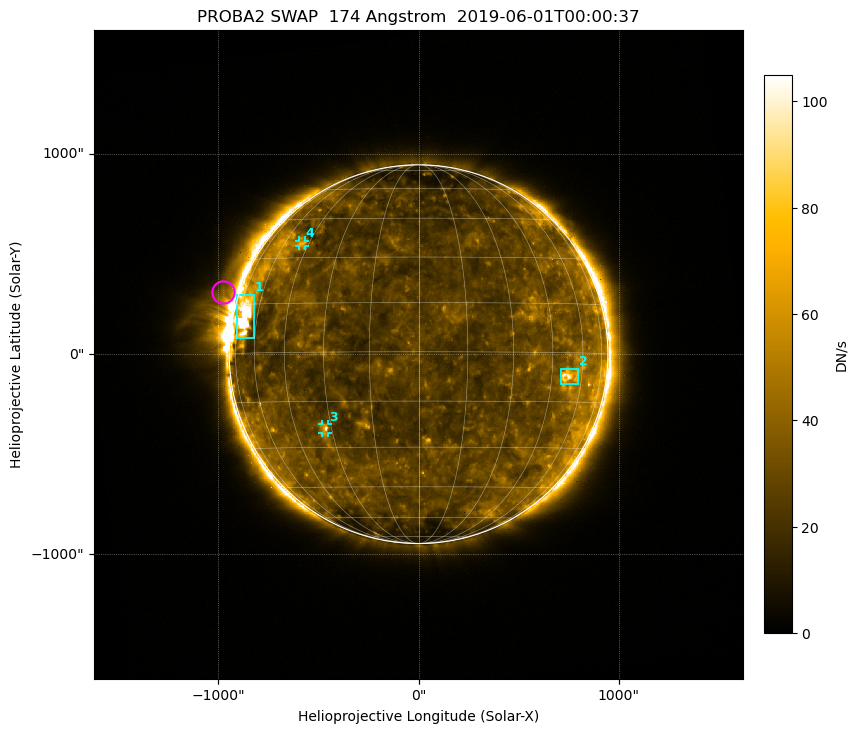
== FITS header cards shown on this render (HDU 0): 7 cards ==
TELESCOP= 'PROBA2  '           / satellite name
INSTRUME= 'SWAP    '           / instrument name
WAVELNTH=                  174 / [Angstrom] bandpass peak response
DATE-OBS= '2019-06-01T00:00:37.070' / UTC time of observation
CTYPE1  = 'HPLN-TAN'           / WCS axis X
CTYPE2  = 'HPLT-TAN'           / WCS axis Y
BUNIT   = 'DN/s    '           / unit of physical value

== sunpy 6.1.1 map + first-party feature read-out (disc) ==
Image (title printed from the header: PROBA2 SWAP  174 Angstrom  2019-06-01T00:00:37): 1024 x 1024 px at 3.16 arcsec/px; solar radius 946 arcsec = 299 px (full disc in frame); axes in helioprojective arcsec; data unit DN/s (BUNIT, on the colour bar)
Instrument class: DISC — disc imager (sunpy class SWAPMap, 174 A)
Bright regions (active regions / flare kernels): reference = the median radial profile (limb darkening/brightening removed); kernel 9 px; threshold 5 sigma = 30.8 DN/s over a disc level ~26.8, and >= 1.15x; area >= 9 px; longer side >= 7 px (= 22 arcsec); searched inside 0.97 R_sun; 4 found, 4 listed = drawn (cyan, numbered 1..; 2 of them under ~43 arcsec drawn as corner ticks so the feature stays visible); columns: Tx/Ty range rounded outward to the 10 arcsec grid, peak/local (2 s.f.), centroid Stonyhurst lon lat
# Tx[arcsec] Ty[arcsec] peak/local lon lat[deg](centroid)
1 -910..-820 80..300 5.3 -69 +12
2 710..800 -150..-70 3.2 +53 -7
3 -480..-450 -400..-350 2.6 -32 -24
4 -600..-570 540..570 2.2 -49 +35
Off-limb structures (1.02-1.3 R_sun): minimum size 162 px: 3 found; the strongest spans PA ~40..100 deg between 1.02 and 1.3 R_sun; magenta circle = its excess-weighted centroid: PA ~75 deg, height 1.09 R_sun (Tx ~-980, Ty ~310 arcsec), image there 2.5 x the reference